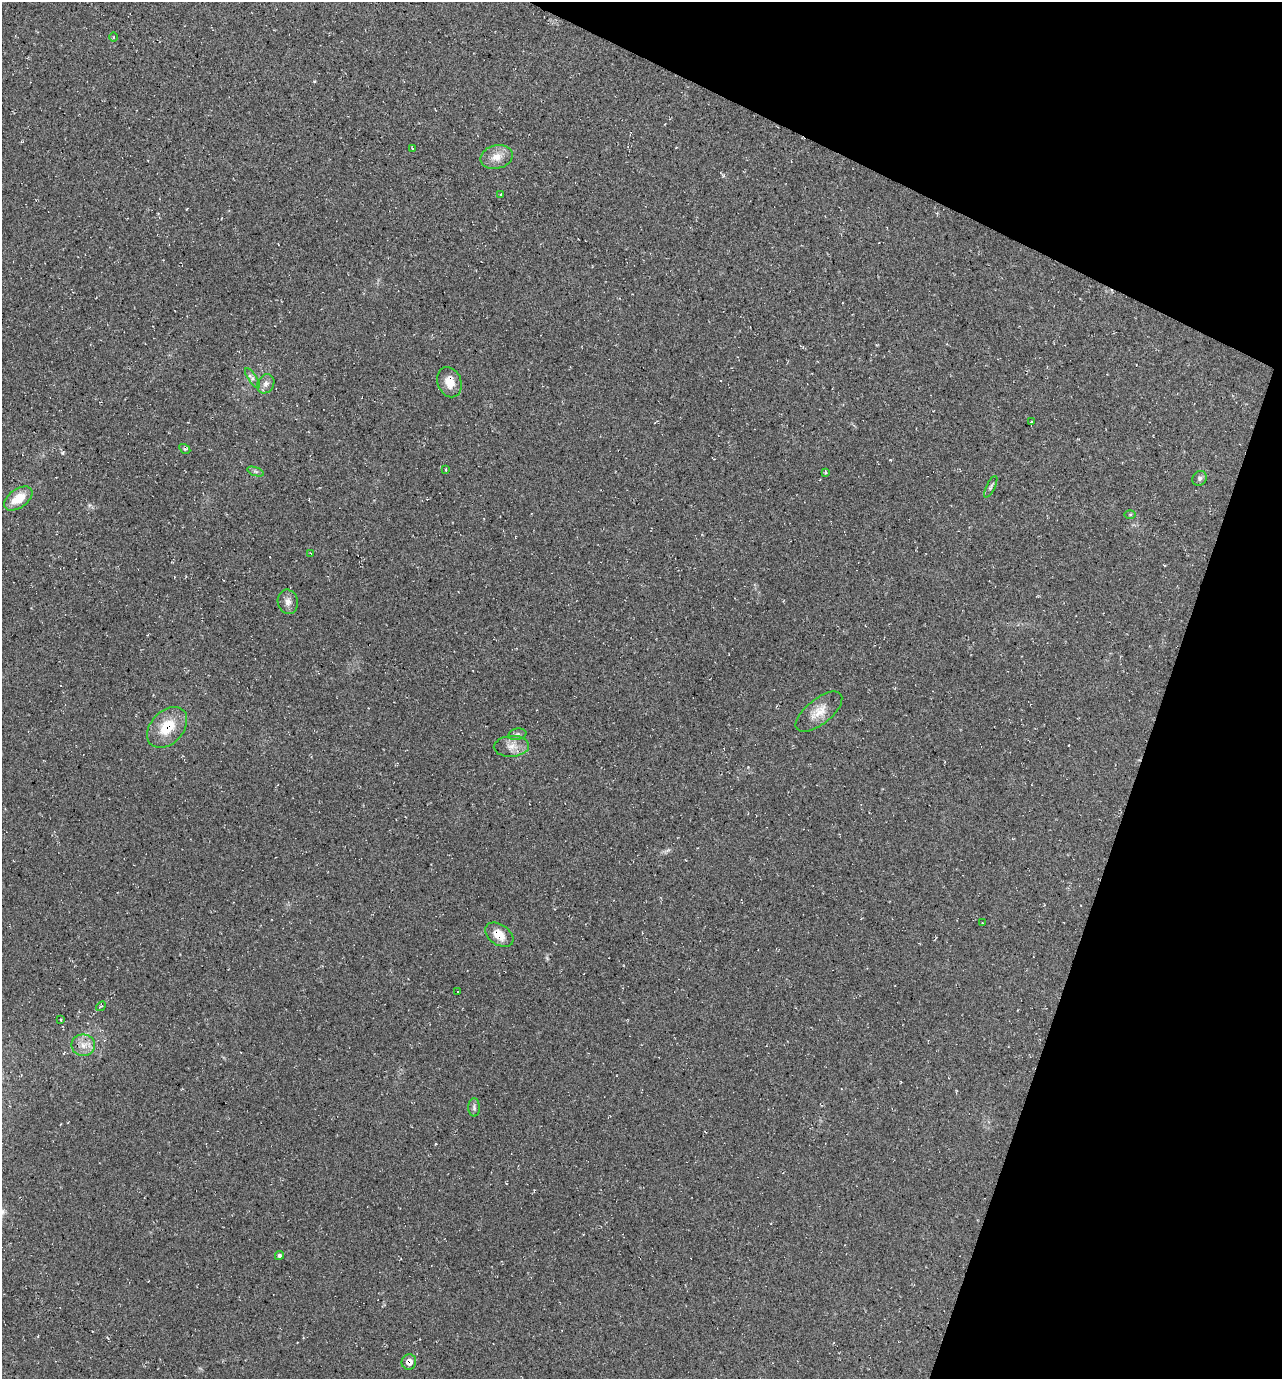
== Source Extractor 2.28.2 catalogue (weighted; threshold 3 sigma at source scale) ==
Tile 8 of 4 x 4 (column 4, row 2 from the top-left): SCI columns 3980-5259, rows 2759-4135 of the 5530 x 5520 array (HDU 1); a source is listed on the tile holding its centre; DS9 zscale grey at full resolution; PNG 1284 x 1381 px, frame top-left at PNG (2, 2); each listed source drawn as its Kron ellipse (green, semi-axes under 4 px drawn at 4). Shown black and unused: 18% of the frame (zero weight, under 2 of 3 exposures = <1% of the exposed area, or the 3 px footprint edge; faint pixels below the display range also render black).
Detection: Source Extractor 2.28.2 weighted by HDU 2 'WHT'; one run over the whole footprint, this tile lists its part. Background 0.244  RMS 0.014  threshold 0.0622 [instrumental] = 3 sigma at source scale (4.5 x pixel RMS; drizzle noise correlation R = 1.50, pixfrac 1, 0.05/0.05 arcsec/px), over >= 5 px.
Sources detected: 31; all 31 listed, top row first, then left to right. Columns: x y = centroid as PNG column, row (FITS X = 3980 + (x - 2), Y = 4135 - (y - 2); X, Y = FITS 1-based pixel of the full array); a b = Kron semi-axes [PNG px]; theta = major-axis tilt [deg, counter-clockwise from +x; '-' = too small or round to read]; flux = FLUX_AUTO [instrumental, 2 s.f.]
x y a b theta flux
113 37 5 3 - 1.3
413 149 3 2 - 1.2
497 157 16 11 13 16
501 195 3 2 - 1.5
252 378 12 4 -55 4.1
449 382 15 11 -69 17
266 384 10 8 58 6.9
1031 422 3 2 - 0.74
185 449 6 3 -33 2.2
446 469 3 3 - 2.1
255 471 8 4 -19 2.8
825 473 4 3 - 1.9
1200 478 8 6 50 3.5
991 487 12 4 63 3
18 498 16 9 36 25
1130 514 6 4 1 1.7
310 553 3 2 - 1
288 602 12 10 -78 8.3
819 712 28 12 38 21
167 727 23 16 47 40
517 734 9 5 10 3.4
511 746 18 10 3 13
982 923 3 2 - 1
499 935 15 10 -34 19
458 992 2 2 - 1
101 1006 5 4 - 1.9
60 1020 3 2 - 1.6
83 1045 12 11 - 12
474 1107 9 6 -89 3.7
279 1256 4 4 - 2.7
409 1362 8 7 - 12
Overlapping masked pixels (flux is a lower limit): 2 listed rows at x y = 167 727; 409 1362
Unlisted compact peaks at least as high as the median listed source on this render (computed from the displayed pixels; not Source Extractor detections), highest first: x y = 62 453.